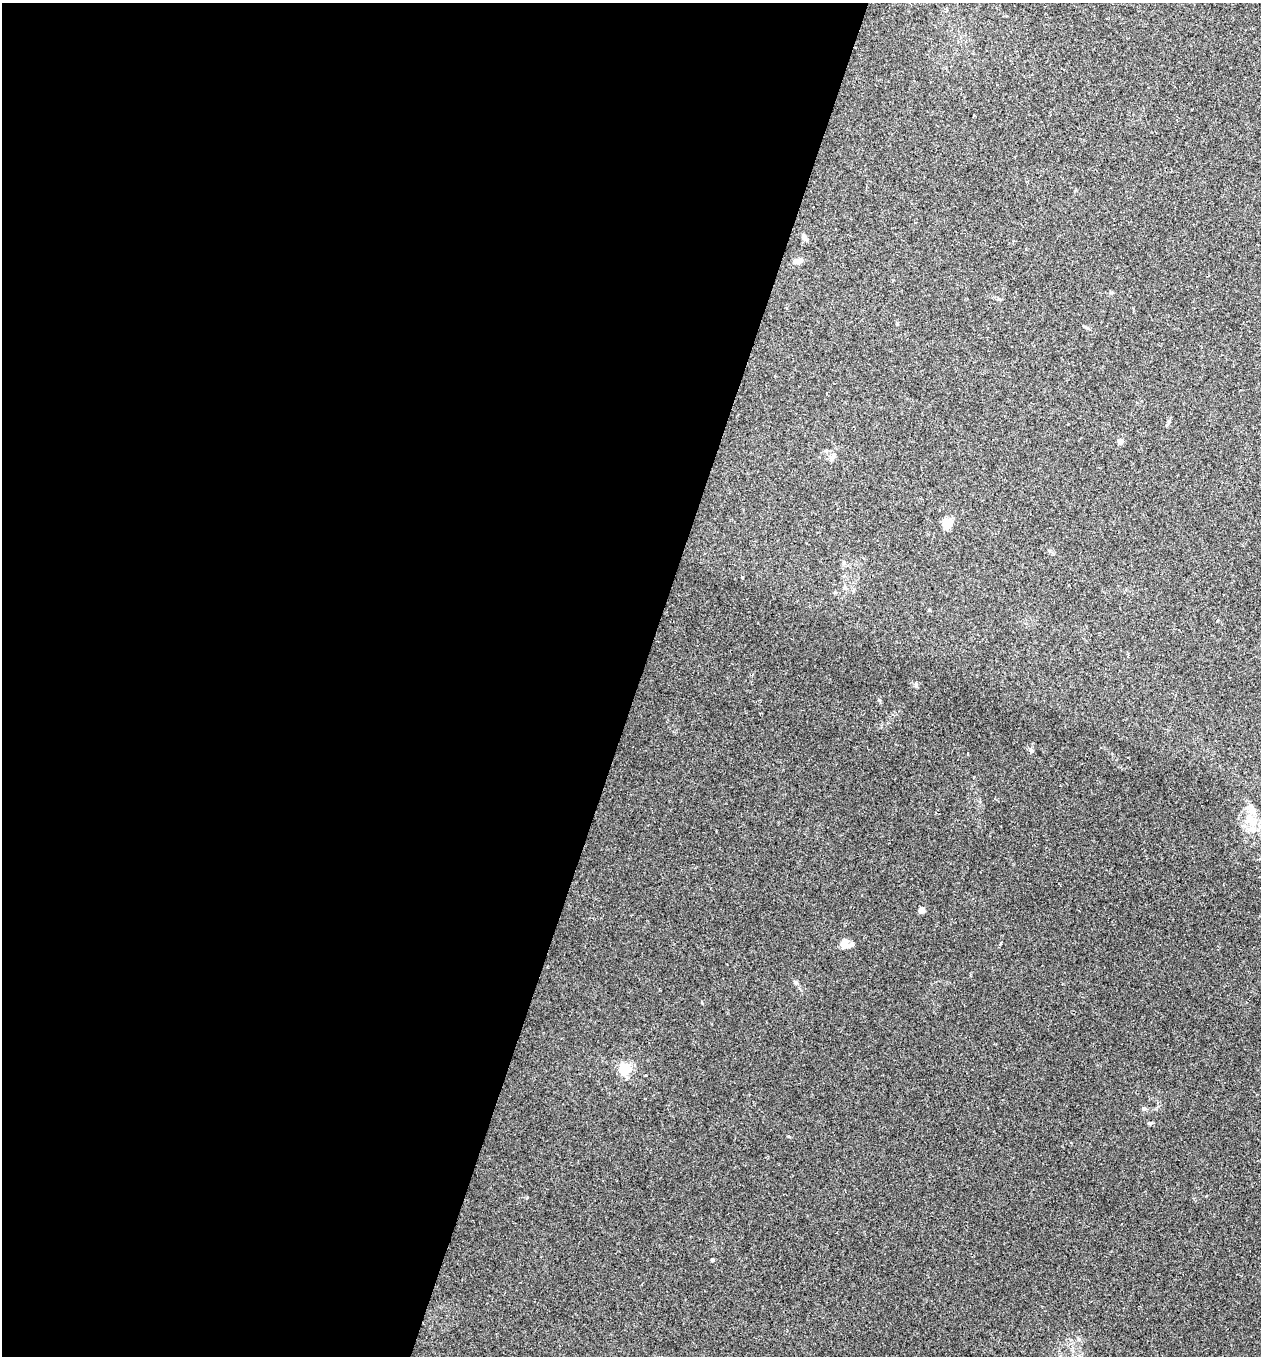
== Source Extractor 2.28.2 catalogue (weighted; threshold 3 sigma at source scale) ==
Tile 5 of 4 x 4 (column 1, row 2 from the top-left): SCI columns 132-1390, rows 2709-4062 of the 5430 x 5416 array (HDU 1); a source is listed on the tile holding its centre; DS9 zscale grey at full resolution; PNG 1263 x 1358 px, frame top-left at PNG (2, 3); no overlay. Shown black and unused: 51% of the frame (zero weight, under 2 of 3 exposures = <1% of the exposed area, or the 3 px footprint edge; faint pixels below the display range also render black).
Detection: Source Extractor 2.28.2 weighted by HDU 2 'WHT'; one run over the whole footprint, this tile lists its part. Background 0.034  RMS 0.0054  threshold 0.0242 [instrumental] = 3 sigma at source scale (4.5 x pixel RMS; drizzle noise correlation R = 1.50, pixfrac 1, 0.05/0.05 arcsec/px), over >= 5 px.
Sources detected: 19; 1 cosmic-ray / hot-pixel residue — not listed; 2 inside a brighter listed object's ellipse — not listed separately; the other 16 listed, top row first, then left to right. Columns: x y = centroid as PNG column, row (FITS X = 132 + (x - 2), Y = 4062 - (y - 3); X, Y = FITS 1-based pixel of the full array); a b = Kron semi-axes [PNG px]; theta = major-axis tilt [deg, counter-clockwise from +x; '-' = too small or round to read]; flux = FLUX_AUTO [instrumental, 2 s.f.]
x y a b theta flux
804 237 8 6 -55 1.9
798 261 11 6 11 3.2
1086 328 9 3 -31 0.9
1168 422 6 4 70 0.81
1120 441 6 6 - 2.2
832 458 9 7 -89 2
947 524 11 10 - 6.4
742 577 3 3 - 1.2
1031 751 6 5 - 0.98
1250 819 14 10 -61 9.1
922 910 4 4 - 7.6
845 944 11 9 -86 4.4
625 1069 5 5 - 71
1143 1108 6 6 - 1.1
1150 1123 6 5 - 0.77
712 1260 5 4 - 0.63
Unlisted compact peaks at least as high as the median listed source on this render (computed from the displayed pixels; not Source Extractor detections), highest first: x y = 916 684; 879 700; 795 982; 702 1003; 527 1197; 789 1137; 1001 943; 646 1075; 1156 1109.